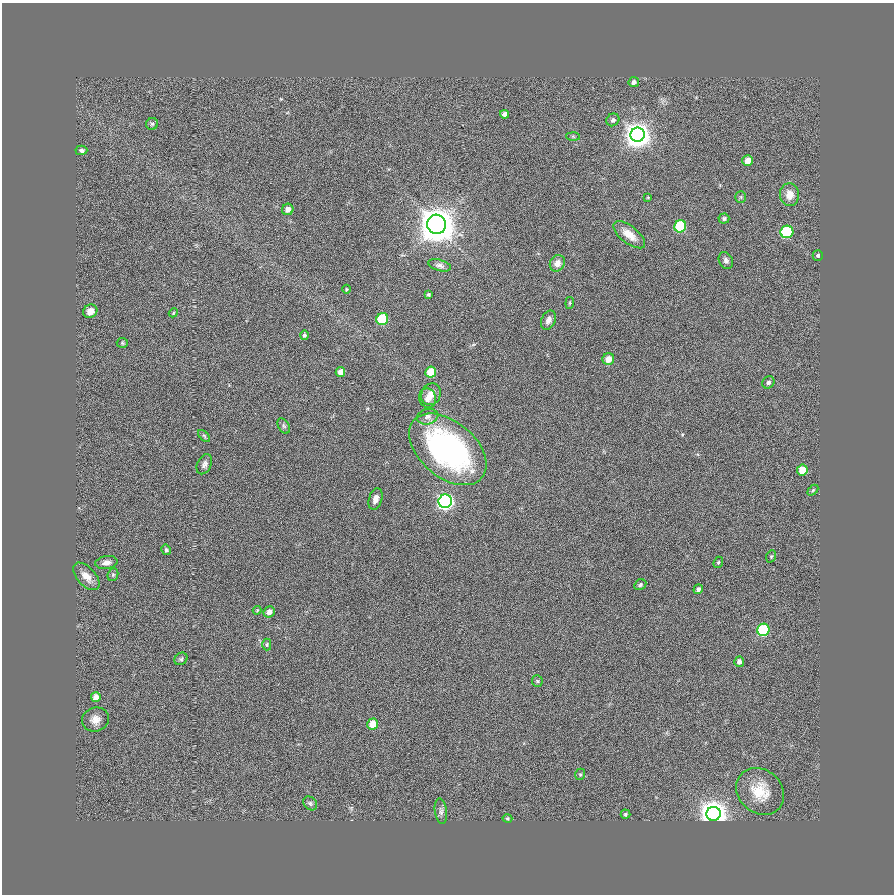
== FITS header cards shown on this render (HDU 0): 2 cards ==
NAXIS1  =                  892
NAXIS2  =                  892

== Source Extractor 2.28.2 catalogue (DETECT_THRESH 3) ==
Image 892 x 892 px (HDU 0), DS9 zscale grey, 1 PNG px = 1 image px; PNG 896 x 896 px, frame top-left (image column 1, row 892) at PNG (2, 3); each listed source drawn as its Kron ellipse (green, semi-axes under 4 px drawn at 4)
Background -6.38e-04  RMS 0.015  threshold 0.0459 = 3 sigma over >= 5 px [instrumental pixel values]
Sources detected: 70; all 70 listed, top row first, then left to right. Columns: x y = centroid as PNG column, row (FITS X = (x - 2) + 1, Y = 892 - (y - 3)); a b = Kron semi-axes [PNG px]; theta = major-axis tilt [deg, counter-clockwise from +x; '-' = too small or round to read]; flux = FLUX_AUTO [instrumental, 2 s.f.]
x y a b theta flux
634 82 5 5 - 3.5
505 114 4 4 - 4.5
613 120 7 6 - 2.9
152 124 6 6 - 2.1
638 135 7 7 - 1900
573 136 7 4 -2 1.4
81 150 6 5 - 2.8
748 160 5 5 - 9.8
789 195 11 9 -87 11
741 197 6 5 - 1.5
648 198 3 3 - 0.91
288 209 6 5 - 6.6
724 219 5 5 - 2.2
437 224 10 9 - 3100
680 226 6 6 - 92
787 232 6 6 - 90
629 235 19 8 -38 11
818 255 5 5 - 1.8
726 260 9 6 -61 3.3
557 263 8 7 - 6.7
440 265 12 5 -16 3.4
346 289 4 3 - 0.96
428 295 4 3 - 1.5
570 303 6 4 82 1.3
90 311 7 6 - 8
173 313 5 3 - 0.99
382 319 6 6 - 78
548 320 10 7 65 5.2
304 335 5 4 - 1.9
122 343 6 5 - 1.6
608 359 6 6 - 9.6
340 372 5 4 - 6.7
431 372 5 5 - 27
768 382 7 5 45 3.3
431 394 11 9 62 8.3
427 398 10 8 -75 6
428 417 11 7 14 4.8
284 426 8 5 -60 2.2
204 436 7 4 -45 1.7
448 449 45 28 -40 250
204 464 10 7 62 3.9
802 470 5 5 - 17
813 490 6 4 45 1.5
375 499 11 6 72 5.7
445 501 7 6 - 490
166 550 5 4 - 1.8
771 556 6 4 69 1.4
718 562 6 4 68 1.5
106 563 11 6 8 5.2
113 575 6 5 - 1.8
86 576 16 9 -48 11
640 585 6 5 - 1.8
698 589 5 4 - 2.9
257 610 4 4 - 1
269 612 6 5 - 6.2
763 630 6 6 - 100
267 644 6 4 90 1.4
181 659 7 6 - 2
739 662 5 5 - 4.2
537 681 6 5 - 1.5
96 697 5 5 - 7.4
95 720 13 12 - 9.1
373 724 5 5 - 16
580 774 6 4 70 1.5
760 791 26 21 -41 30
310 803 8 6 -42 2.4
441 811 13 6 -82 3.8
625 814 5 4 - 1.7
714 814 7 7 - 2300
507 818 5 4 - 1.3